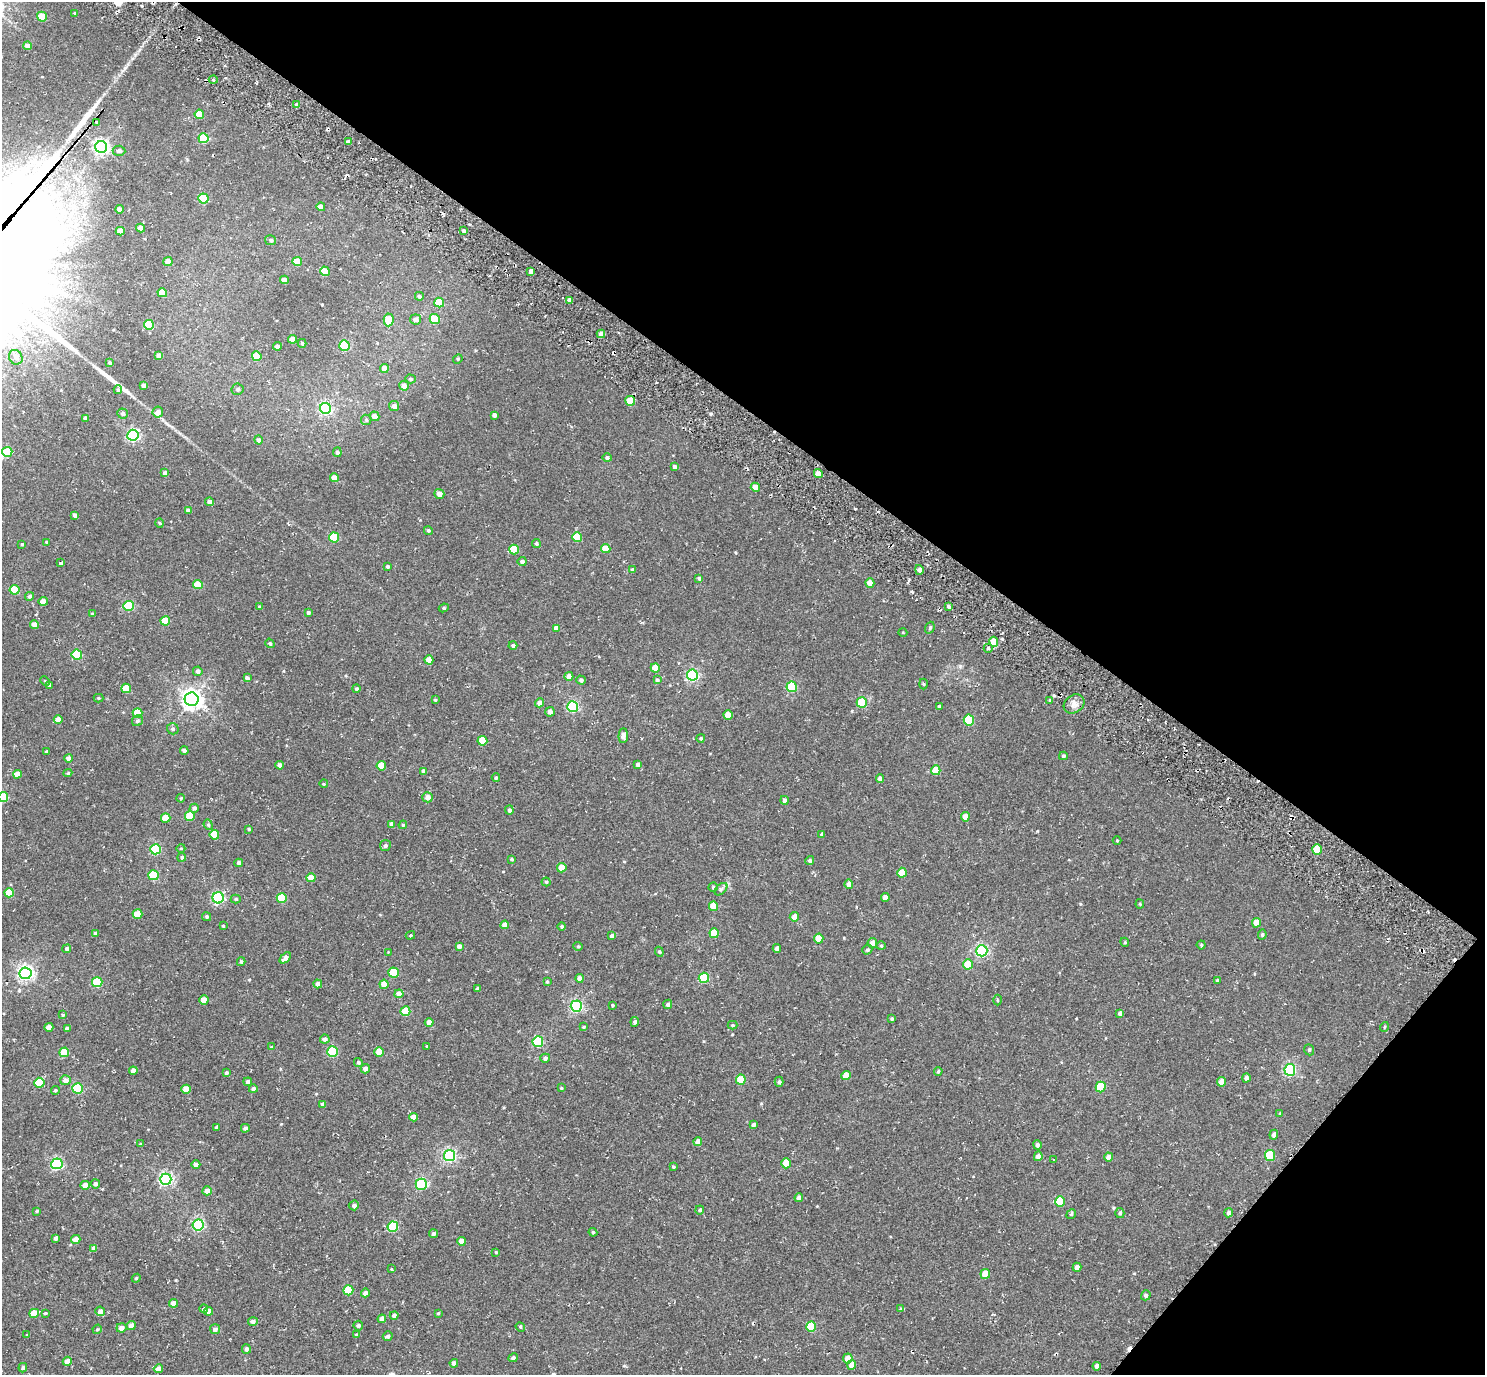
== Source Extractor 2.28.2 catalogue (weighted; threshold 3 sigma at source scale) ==
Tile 8 of 4 x 4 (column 4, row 2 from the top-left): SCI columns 4490-5972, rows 2944-4316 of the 5972 x 5985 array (HDU 1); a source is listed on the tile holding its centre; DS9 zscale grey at full resolution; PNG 1487 x 1377 px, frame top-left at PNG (2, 2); each listed source drawn as its Kron ellipse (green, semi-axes under 4 px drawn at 4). Shown black and unused: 34% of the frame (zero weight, under 2 of 3 exposures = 3% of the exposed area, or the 3 px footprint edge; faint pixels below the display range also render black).
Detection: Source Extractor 2.28.2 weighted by HDU 2 'WHT'; one run over the whole footprint, this tile lists its part. Background 0.0401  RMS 0.011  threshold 0.0506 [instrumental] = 3 sigma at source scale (4.5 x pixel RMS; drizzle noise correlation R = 1.50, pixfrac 1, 0.05/0.05 arcsec/px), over >= 5 px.
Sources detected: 363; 7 cosmic-ray / hot-pixel residue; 2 long thin detections or spike segments (spike, bleed or trail) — neither listed nor drawn; the other 354 listed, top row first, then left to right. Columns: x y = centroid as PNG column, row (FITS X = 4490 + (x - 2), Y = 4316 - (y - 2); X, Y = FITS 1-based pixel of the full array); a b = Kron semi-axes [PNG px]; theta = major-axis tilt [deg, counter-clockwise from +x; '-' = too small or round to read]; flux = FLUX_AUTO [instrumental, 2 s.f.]
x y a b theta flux
75 13 4 3 - 0.99
42 17 5 4 - 28
27 46 4 4 - 5.8
213 80 4 3 - 1.2
297 105 4 3 - 3.9
199 114 5 4 - 22
97 122 3 2 - 1.3
204 138 5 5 - 54
348 142 4 4 - 5
101 147 6 6 - 310
119 151 6 5 - 3.2
203 198 5 5 - 52
321 207 4 4 - 7.6
119 209 4 4 - 5.3
141 228 4 4 - 7.2
120 231 4 4 - 11
464 231 4 3 - 2.7
271 240 5 5 - 2.2
297 261 5 4 - 16
168 262 4 4 - 13
325 271 5 4 - 25
531 271 4 4 - 5.1
284 280 4 4 - 7.7
162 293 5 4 - 20
419 296 4 4 - 2.2
570 300 4 3 - 4.4
439 302 5 5 - 31
416 319 5 5 - 4.9
435 319 5 5 - 46
389 320 6 5 - 24
149 325 5 5 - 44
601 334 4 4 - 7.9
292 339 4 4 - 12
302 343 4 3 - 1.4
344 345 5 5 - 68
277 346 4 4 - 4.6
158 355 4 4 - 4
257 356 5 4 - 23
16 357 7 6 - 3.7
458 359 5 4 - 1.3
110 363 3 3 - 2.1
384 368 4 4 - 8.6
410 379 5 4 - 1.6
143 385 4 4 - 3.6
404 386 5 4 - 8
238 389 6 5 - 2.5
118 390 4 3 - 1.3
630 401 5 5 - 25
394 406 5 4 - 5.7
325 408 5 5 - 150
158 412 5 5 - 5.4
123 413 5 5 - 3.5
494 415 4 4 - 3.9
375 416 5 4 - 8
85 418 4 3 - 3.3
366 420 5 5 - 1.9
133 435 5 5 - 180
258 440 4 4 - 3.4
7 452 5 5 - 33
337 452 4 4 - 2.8
607 458 5 4 - 2.4
674 466 4 3 - 2.4
165 473 4 4 - 3.8
818 474 4 4 - 12
334 478 4 4 - 11
755 487 4 4 - 12
439 494 5 5 - 5.9
209 502 4 4 - 4.2
189 510 4 3 - 4.8
75 515 4 3 - 3.2
160 523 5 3 - 1.1
428 530 4 4 - 1.7
334 537 5 5 - 40
577 537 5 4 - 32
47 542 3 3 - 1.1
536 543 4 4 - 1.8
22 544 3 3 - 1.4
514 549 5 4 - 23
606 549 5 4 - 15
522 561 4 4 - 3.4
61 563 4 3 - 9
387 566 4 3 - 1.7
633 570 4 4 - 2.1
919 570 5 4 - 3.5
699 578 4 4 - 1.7
870 583 5 4 - 12
198 584 5 4 - 20
15 590 5 5 - 37
30 596 4 4 - 2.6
43 601 4 4 - 9.4
128 606 5 5 - 64
260 607 4 3 - 2.6
949 607 4 3 - 2.5
444 608 5 4 - 1.6
308 612 4 3 - 2.5
92 614 4 3 - 1.9
165 621 5 4 - 27
35 625 4 4 - 11
556 628 4 4 - 5.7
930 628 6 4 71 1.4
903 633 4 3 - 0.82
994 642 5 4 - 19
270 643 5 4 - 2
513 645 4 4 - 2.3
988 648 4 4 - 1.9
77 655 5 5 - 62
429 660 4 4 - 11
655 668 5 4 - 17
198 671 5 4 - 3.8
692 675 5 5 - 120
569 676 4 4 - 7.8
247 678 4 3 - 3.1
581 680 5 4 - 2.7
657 680 4 4 - 2.2
45 681 5 3 - 1.2
924 684 5 3 - 1.2
49 685 3 3 - 3.1
792 687 5 5 - 61
126 688 5 4 - 20
356 689 4 4 - 1.8
98 698 5 4 - 1.4
192 699 7 6 - 620
435 700 3 3 - 1.1
1050 700 4 3 - 0.98
539 703 4 4 - 6.2
862 703 5 5 - 55
1074 704 11 8 36 6.7
573 706 5 5 - 120
939 706 3 3 - 1.4
550 712 5 4 - 4.3
137 713 5 4 - 24
728 715 4 4 - 15
58 719 4 4 - 10
969 720 5 5 - 60
137 721 6 5 - 2.4
173 729 6 5 - 2.2
623 736 7 4 87 6.2
701 738 4 4 - 1.5
482 741 5 5 - 27
184 750 4 3 - 3.7
46 752 3 3 - 1.9
1063 756 4 4 - 1.9
69 758 4 4 - 5.9
280 765 4 4 - 4.2
638 765 4 4 - 4.7
381 766 5 4 - 20
936 770 5 5 - 22
424 771 4 4 - 6.1
68 773 4 4 - 1.5
17 774 4 4 - 9.9
496 778 4 4 - 1.6
880 778 4 4 - 5.1
324 784 4 3 - 1
3 797 5 5 - 29
428 797 5 5 - 6.8
181 798 4 3 - 0.98
784 800 4 4 - 3.8
194 808 5 4 - 2.6
509 810 4 4 - 2.5
190 816 5 4 - 21
965 817 5 4 - 11
166 818 5 4 - 17
392 824 4 4 - 5.2
208 825 5 4 - 1.7
403 825 4 3 - 1.1
249 829 4 4 - 1.4
214 835 5 4 - 22
822 835 4 4 - 2.5
1117 840 4 3 - 0.92
385 846 5 5 - 2.7
181 848 4 3 - 0.75
155 849 5 5 - 63
1317 849 5 4 - 30
182 857 4 4 - 1.8
512 859 3 3 - 1.4
810 860 4 4 - 1.9
239 863 4 4 - 2.9
562 868 4 4 - 18
902 873 5 4 - 19
154 875 5 5 - 46
311 878 4 4 - 12
546 882 4 4 - 1.6
849 884 4 4 - 6.9
713 887 4 4 - 1.4
721 889 7 4 45 2.3
9 893 5 4 - 25
885 897 4 4 - 6
218 898 5 5 - 120
282 898 5 5 - 34
236 899 5 4 - 1.5
1140 904 4 4 - 1.2
713 906 5 4 - 19
138 914 5 4 - 19
207 916 4 4 - 1.7
794 917 5 4 - 6.4
1256 923 5 4 - 13
505 925 4 4 - 8.6
223 926 3 3 - 1.2
562 926 4 4 - 1.6
95 933 3 3 - 1.7
714 933 5 4 - 23
410 935 5 4 - 1.2
1262 935 5 4 - 1.7
612 936 4 4 - 4
819 939 5 4 - 21
1125 942 4 4 - 1.2
872 943 5 5 - 8.4
1201 945 4 4 - 1.4
459 946 4 4 - 3.4
578 946 5 4 - 1.3
881 946 4 4 - 1.3
777 948 4 4 - 4.9
67 949 4 4 - 2.7
867 950 5 4 - 1.7
982 951 6 5 - 160
388 952 3 2 - 0.94
659 952 5 4 - 1.8
285 958 7 4 44 5.2
241 962 4 3 - 1.8
968 964 5 5 - 27
393 972 5 5 - 40
25 973 6 6 - 320
579 978 4 4 - 4.7
704 978 5 5 - 64
1217 980 4 3 - 1.1
97 982 5 5 - 57
547 982 4 3 - 1.4
318 984 4 4 - 4.6
384 984 4 4 - 13
478 989 4 3 - 3.2
399 994 4 4 - 9.4
204 1000 5 4 - 17
997 1000 5 3 - 1
668 1004 4 4 - 2.4
612 1005 4 4 - 1
576 1006 5 5 - 160
405 1011 5 5 - 36
1120 1013 4 4 - 3.8
63 1015 4 3 - 1.2
892 1019 4 3 - 1.5
429 1022 4 4 - 8.7
635 1022 5 4 - 2.2
732 1025 5 4 - 1.4
49 1027 4 4 - 9.3
583 1027 3 3 - 1.1
1384 1027 5 3 - 0.95
67 1029 4 4 - 5
325 1039 5 4 - 4.3
538 1042 5 5 - 88
427 1046 3 3 - 2
271 1047 3 3 - 2.4
1309 1050 6 4 -69 1.7
64 1052 5 4 - 23
333 1052 5 5 - 67
379 1052 4 4 - 15
545 1058 5 4 - 2.9
358 1062 5 4 - 1.8
365 1069 4 4 - 4.6
1290 1070 6 5 - 150
133 1071 4 4 - 5.7
938 1071 4 3 - 1.4
226 1073 4 3 - 1.7
846 1076 4 4 - 13
1246 1078 4 4 - 3.3
65 1080 5 5 - 5.6
741 1080 5 5 - 26
248 1082 4 4 - 3.7
779 1082 5 4 - 1.7
1222 1082 5 4 - 13
39 1083 5 5 - 46
1101 1087 5 5 - 40
77 1088 5 5 - 65
561 1088 3 3 - 0.97
186 1089 4 4 - 13
253 1089 4 4 - 2.9
55 1090 4 4 - 1.5
323 1104 4 3 - 3
1280 1113 4 3 - 1
414 1117 4 4 - 8.3
753 1125 4 3 - 3.2
217 1127 4 3 - 2.6
245 1128 4 4 - 2.9
1274 1135 5 4 - 3.1
698 1142 4 4 - 6.7
140 1144 3 3 - 0.86
1037 1145 5 4 - 2.7
1270 1155 5 5 - 51
450 1156 5 5 - 170
1038 1156 5 4 - 5.8
1109 1157 4 4 - 7.7
1054 1160 2 2 - 0.81
786 1163 5 4 - 25
57 1164 5 5 - 140
196 1165 4 4 - 5.1
673 1167 4 3 - 1.2
166 1179 6 5 - 220
96 1184 4 4 - 3.5
421 1184 5 5 - 100
85 1185 4 4 - 7.8
207 1191 4 4 - 8.8
799 1198 4 4 - 5.9
1060 1201 5 5 - 40
354 1205 5 5 - 3.6
700 1210 4 4 - 1.7
37 1211 3 3 - 1.1
1120 1213 5 4 - 2.1
1229 1213 4 4 - 3.9
1071 1214 5 4 - 1.6
198 1225 5 5 - 150
393 1227 5 5 - 69
593 1232 4 4 - 1.3
433 1234 4 4 - 2.7
56 1238 4 3 - 3.5
76 1239 4 4 - 8.9
461 1241 4 4 - 8.2
94 1248 4 4 - 4.8
496 1252 4 3 - 1.2
1077 1267 4 4 - 6.9
392 1269 3 3 - 2.9
985 1274 5 4 - 18
136 1278 4 4 - 1.1
348 1290 5 5 - 39
365 1293 4 4 - 4.3
1146 1295 5 4 - 2
173 1303 4 4 - 6.4
204 1308 4 3 - 5.2
900 1309 4 3 - 0.8
100 1311 5 4 - 5.8
208 1311 4 4 - 7.7
34 1313 5 4 - 19
45 1313 3 3 - 2.5
438 1313 4 3 - 1.2
394 1315 4 4 - 3.5
382 1319 4 4 - 6.8
253 1321 5 4 - 3.5
131 1326 4 4 - 6.8
358 1326 5 4 - 2.2
520 1327 5 4 - 1.4
811 1327 5 5 - 37
121 1328 5 4 - 5.8
97 1329 5 4 - 1.2
215 1329 5 5 - 3.5
27 1335 3 3 - 1.6
356 1335 4 4 - 2
388 1336 5 5 - 2.7
246 1349 5 4 - 3.1
513 1358 5 4 - 2.5
848 1358 5 4 - 11
67 1361 4 4 - 6.9
454 1363 4 4 - 4.4
852 1365 5 4 - 10
1097 1366 4 4 - 4.1
23 1368 5 4 - 2
158 1369 5 4 - 6.8
Overlapping masked pixels (flux is a lower limit): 1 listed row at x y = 97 122
Isophote crosses this tile's border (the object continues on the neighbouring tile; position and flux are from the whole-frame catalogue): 1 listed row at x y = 3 797